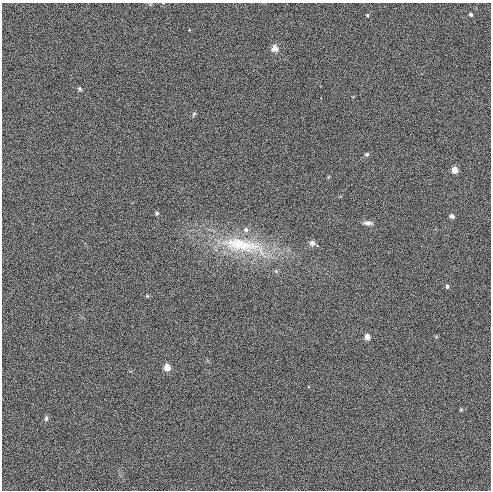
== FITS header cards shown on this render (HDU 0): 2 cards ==
NAXIS1  =                  489
NAXIS2  =                  488

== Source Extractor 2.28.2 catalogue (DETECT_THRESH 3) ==
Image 489 x 488 px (HDU 0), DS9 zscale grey, 1 PNG px = 1 image px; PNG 493 x 492 px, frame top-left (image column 1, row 488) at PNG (2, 3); no overlay
Background 0.00404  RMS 0.049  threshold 0.147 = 3 sigma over >= 5 px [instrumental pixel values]
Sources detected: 19; all 19 listed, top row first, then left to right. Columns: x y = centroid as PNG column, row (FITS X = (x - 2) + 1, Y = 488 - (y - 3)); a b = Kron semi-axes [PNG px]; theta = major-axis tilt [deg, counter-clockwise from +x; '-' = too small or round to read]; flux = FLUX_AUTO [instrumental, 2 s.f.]
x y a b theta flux
471 14 3 3 - 6.8
367 15 4 4 - 3.9
275 48 9 9 - 22
80 89 6 4 -38 4.7
194 114 9 4 53 4.8
367 154 5 4 - 4.9
455 170 4 4 - 51
157 213 4 4 - 6.5
452 216 6 5 - 7.4
368 223 11 5 -2 12
246 230 6 6 - 10
312 243 8 8 - 9.8
242 245 71 20 -10 250
276 271 5 5 - 4.5
447 286 4 3 - 7.6
147 296 4 4 - 3.3
367 336 4 4 - 35
167 367 5 4 - 58
46 418 8 5 88 6.8